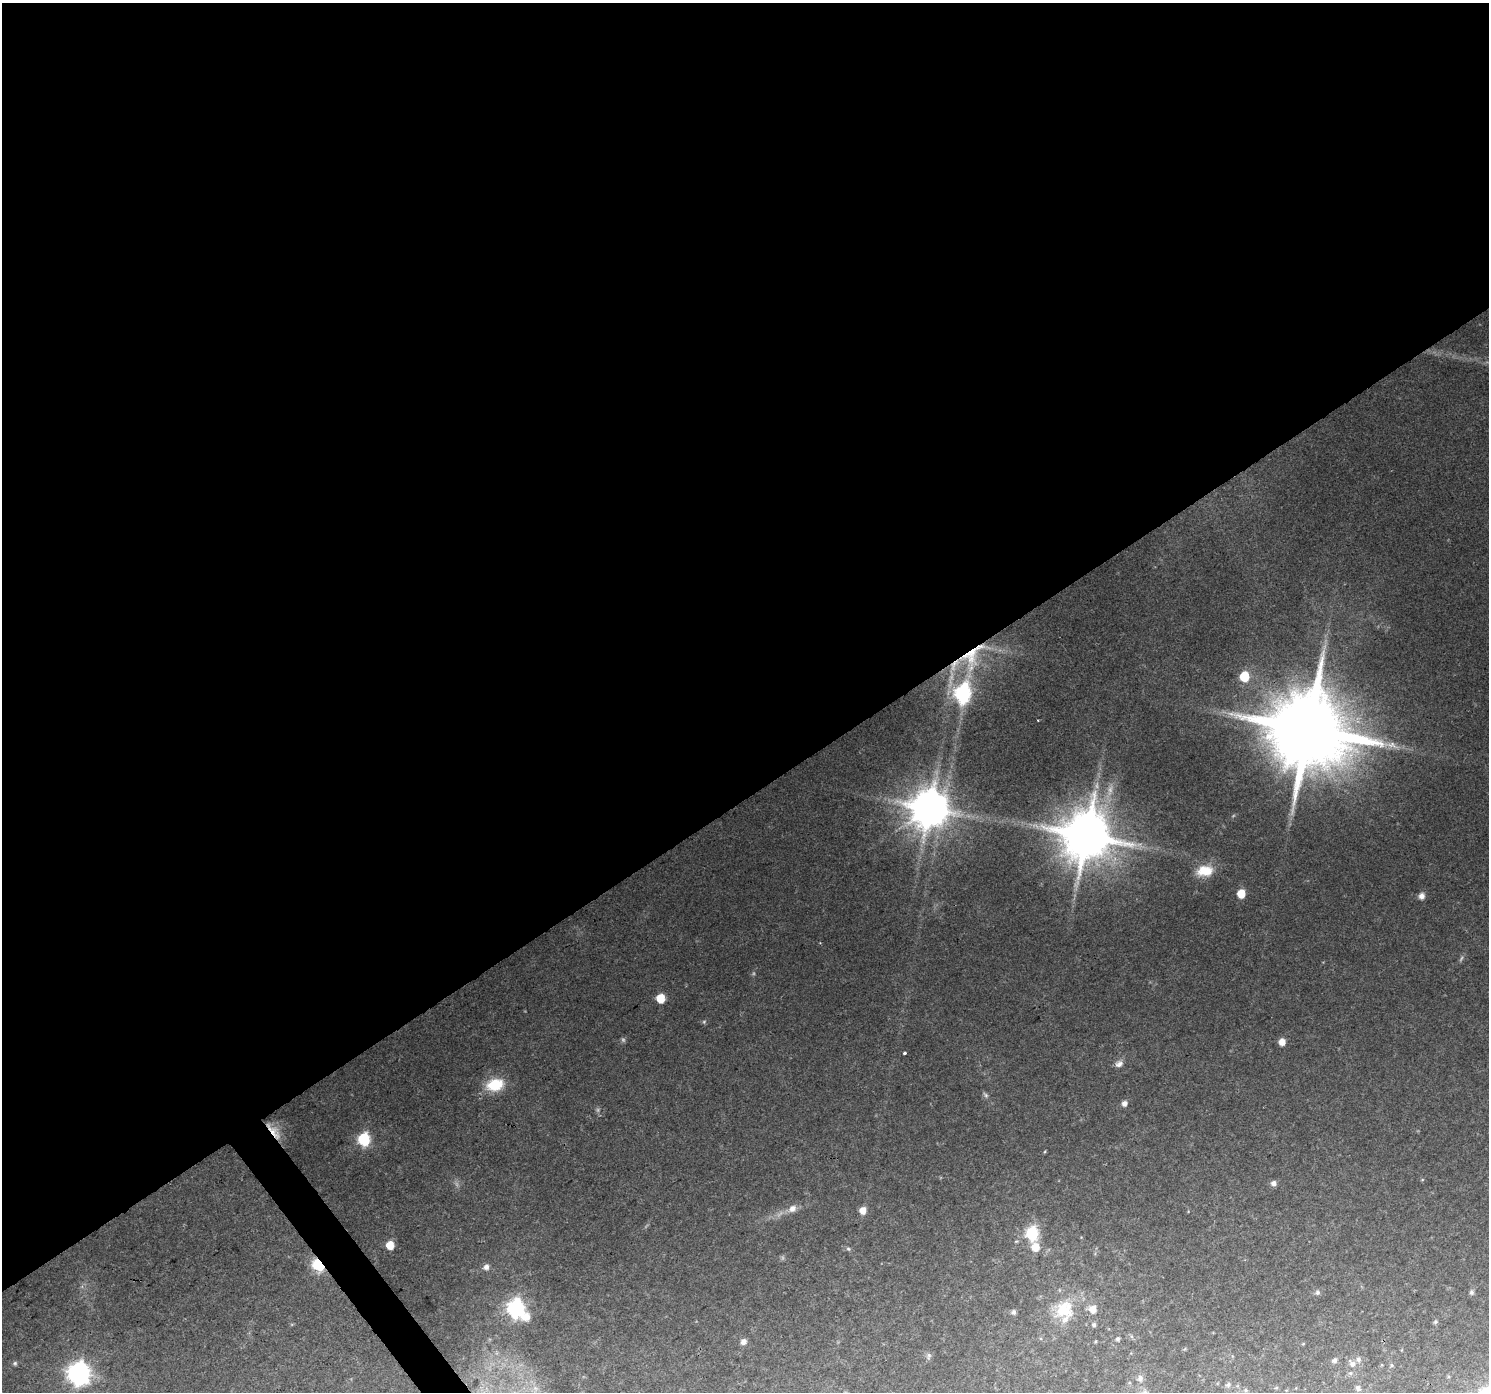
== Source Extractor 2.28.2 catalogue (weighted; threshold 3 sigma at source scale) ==
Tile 2 of 4 x 4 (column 2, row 1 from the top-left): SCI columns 1487-2973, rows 4298-5687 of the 5949 x 5878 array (HDU 1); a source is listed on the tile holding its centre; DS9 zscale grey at full resolution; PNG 1491 x 1394 px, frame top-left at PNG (2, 3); no overlay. Shown black and unused: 58% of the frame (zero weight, under 2 of 3 exposures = <1% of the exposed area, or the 3 px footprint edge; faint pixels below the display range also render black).
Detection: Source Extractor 2.28.2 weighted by HDU 2 'WHT'; one run over the whole footprint, this tile lists its part. Background 0.0785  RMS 0.0079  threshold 0.0355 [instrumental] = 3 sigma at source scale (4.5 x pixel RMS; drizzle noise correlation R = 1.50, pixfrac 1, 0.0396/0.0396 arcsec/px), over >= 5 px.
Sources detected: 60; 5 too faint to see at this stretch — not listed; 2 inside a brighter listed object's ellipse — not listed separately; the other 53 listed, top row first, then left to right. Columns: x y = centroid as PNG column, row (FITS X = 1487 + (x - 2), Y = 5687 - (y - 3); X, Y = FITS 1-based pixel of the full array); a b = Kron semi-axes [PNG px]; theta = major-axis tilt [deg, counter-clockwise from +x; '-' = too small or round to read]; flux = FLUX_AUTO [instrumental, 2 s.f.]
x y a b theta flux
971 655 48 33 71 80
1244 676 6 6 - 35
962 694 10 7 79 240
1038 720 2 2 - 0.62
1308 729 23 21 20 13000
930 808 12 11 - 2800
1087 835 15 14 - 4800
1205 871 22 14 7 18
1241 893 6 5 - 20
1421 896 7 7 - 4.3
661 998 6 6 - 21
1282 1042 7 6 - 7.2
905 1053 3 3 - 3.3
1119 1064 12 8 30 4.2
495 1085 19 13 14 28
986 1095 9 5 -57 2
1124 1103 6 5 - 4.4
274 1131 26 9 -50 10
364 1139 7 6 - 110
1273 1183 7 6 - 3.7
792 1208 11 9 38 5.4
863 1210 5 5 - 12
1032 1233 7 6 - 120
390 1245 6 5 - 16
1035 1247 7 6 - 13
848 1249 5 4 - 1.3
318 1265 7 5 -54 120
486 1267 6 6 - 4.3
1317 1292 7 7 - 2
1471 1292 6 6 - 1.8
516 1308 8 7 - 270
1064 1309 28 25 32 31
1093 1309 8 7 - 8.1
1014 1312 6 5 - 2.4
526 1317 12 11 - 9.1
1435 1322 6 5 - 1.2
1094 1325 5 5 - 1.8
1131 1336 6 4 -71 1.2
1118 1339 6 5 - 1.6
1096 1341 5 3 - 0.72
743 1342 8 7 - 3.9
929 1356 10 5 84 2.2
1334 1360 6 6 - 2.6
15 1363 6 6 - 1.5
1352 1364 10 8 -43 4.3
1392 1365 6 4 90 1.1
1350 1373 5 5 - 1.5
79 1374 9 8 - 580
1140 1378 10 8 -90 3.6
1228 1385 8 6 40 2.1
1276 1388 5 3 - 0.9
1358 1388 8 7 - 2.7
1246 1390 6 5 - 1.5
Overlapping masked pixels (flux is a lower limit): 4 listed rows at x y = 971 655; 1308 729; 274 1131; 318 1265